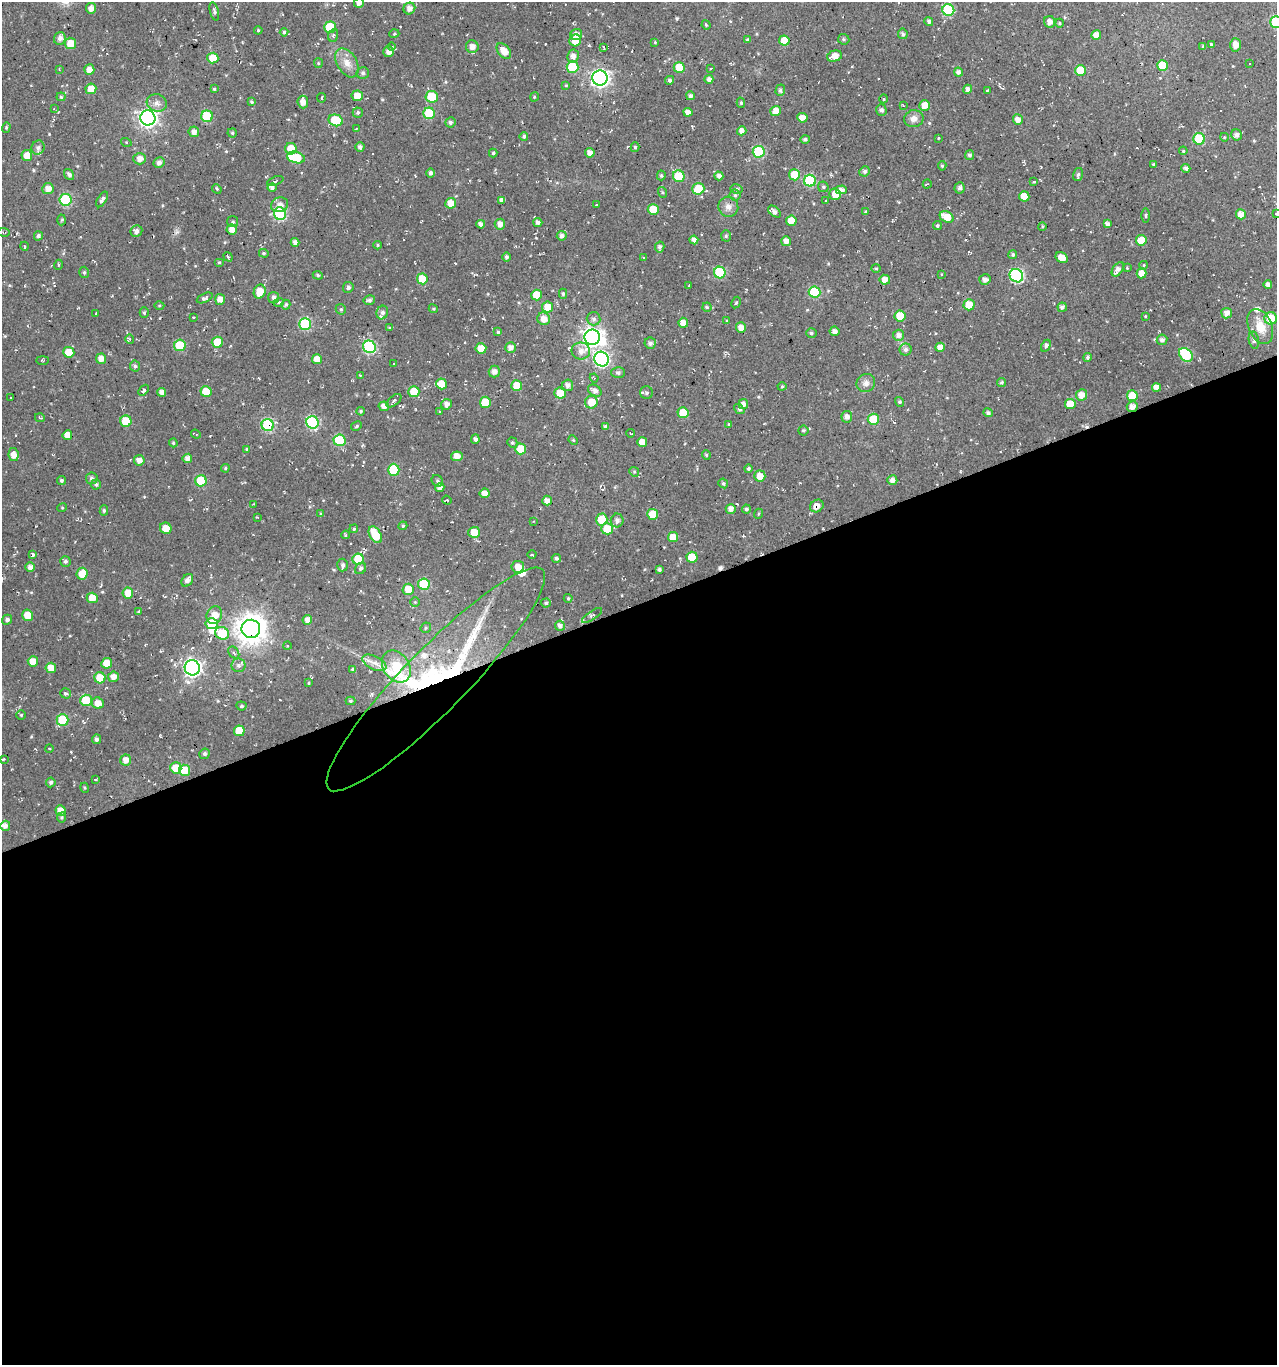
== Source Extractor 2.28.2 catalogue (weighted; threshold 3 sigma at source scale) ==
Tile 15 of 4 x 4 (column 3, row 4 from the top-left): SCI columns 2670-3944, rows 1-1363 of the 5286 x 5452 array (HDU 1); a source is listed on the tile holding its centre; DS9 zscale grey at full resolution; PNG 1279 x 1367 px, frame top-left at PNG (2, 2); each listed source drawn as its Kron ellipse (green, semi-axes under 4 px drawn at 4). Shown black and unused: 56% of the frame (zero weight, under 2 of 3 exposures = <1% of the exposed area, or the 3 px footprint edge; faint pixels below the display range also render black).
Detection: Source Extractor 2.28.2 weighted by HDU 2 'WHT'; one run over the whole footprint, this tile lists its part. Background 0.0243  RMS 0.0089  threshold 0.04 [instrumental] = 3 sigma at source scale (4.5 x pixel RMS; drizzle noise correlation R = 1.50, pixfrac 1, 0.0396/0.0396 arcsec/px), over >= 5 px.
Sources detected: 445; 3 inside a brighter object's white glare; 14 cosmic-ray / hot-pixel residue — neither listed nor drawn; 6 inside a brighter listed object's ellipse — not listed separately; the other 422 listed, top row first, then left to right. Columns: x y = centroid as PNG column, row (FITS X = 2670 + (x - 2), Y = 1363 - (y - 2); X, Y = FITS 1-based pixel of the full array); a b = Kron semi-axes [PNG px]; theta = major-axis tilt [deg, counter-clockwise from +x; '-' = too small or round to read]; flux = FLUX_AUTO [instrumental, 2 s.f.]
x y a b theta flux
359 3 5 5 - 4.2
91 8 5 5 - 4.8
409 8 6 5 - 4.3
948 10 6 6 - 67
214 11 9 4 -76 2
929 21 4 4 - 2.3
1050 22 6 5 - 4.3
1276 22 6 6 - 50
1059 23 4 3 - 0.81
706 25 5 4 - 0.99
330 27 5 5 - 32
258 30 4 3 - 1
284 32 4 4 - 1.5
394 34 5 3 - 0.97
576 34 6 5 - 5.4
903 34 5 5 - 2.4
333 35 6 4 70 1.7
1096 35 5 5 - 7
60 38 6 5 - 4.3
844 39 6 5 - 1.5
575 40 6 5 - 13
748 40 4 4 - 1.7
784 41 5 5 - 14
655 42 4 3 - 0.85
70 43 6 5 - 13
1211 45 4 3 - 1.2
1235 45 7 5 -88 8.2
1203 46 4 4 - 1
391 47 4 3 - 0.79
472 47 6 6 - 4.5
604 47 3 2 - 0.88
504 51 9 5 -50 10
389 52 5 5 - 5.5
573 56 6 6 - 4.1
834 56 8 5 16 6.8
213 58 5 5 - 17
318 63 5 4 - 0.94
347 63 16 9 -59 8.9
1249 63 2 2 - 0.72
1162 65 5 5 - 19
573 67 6 5 - 33
679 67 5 5 - 17
59 69 4 3 - 0.67
710 69 3 3 - 2
89 70 5 5 - 7.5
1080 70 5 5 - 23
958 72 4 4 - 3.1
363 73 6 5 - 2
600 78 7 7 - 320
709 79 4 4 - 3.5
670 80 4 4 - 2.1
566 85 4 4 - 0.82
91 89 5 5 - 9.2
214 89 3 3 - 0.99
968 89 4 4 - 3.1
780 90 6 4 70 2.1
987 90 4 2 - 0.92
357 96 5 5 - 9.8
690 96 4 4 - 2.7
61 97 4 4 - 1
432 97 6 6 - 23
534 97 5 3 - 0.89
322 98 5 2 - 0.8
884 99 4 4 - 1.1
251 102 4 3 - 1.3
303 102 6 5 - 6.8
157 103 10 8 -18 5.6
741 103 5 4 - 1.5
903 105 4 2 - 0.64
925 105 5 5 - 9.6
54 109 4 3 - 1
881 110 6 5 - 2.4
776 111 5 5 - 9.9
688 112 4 4 - 5.5
358 113 5 5 - 1.6
429 113 6 5 - 34
207 116 6 6 - 40
148 118 7 7 - 360
802 118 5 5 - 7.2
914 119 10 8 10 5.5
336 120 7 6 - 36
1018 120 5 5 - 5.9
450 122 5 5 - 2.1
6 127 5 4 - 1.3
356 129 3 2 - 0.93
742 131 5 4 - 4.8
194 132 5 5 - 4.9
232 133 4 4 - 1.5
1236 135 5 5 - 3.5
524 136 4 4 - 2.2
1224 137 4 3 - 0.64
938 138 4 3 - 0.6
805 139 4 4 - 2
1199 139 6 5 - 40
126 142 5 3 - 0.83
360 147 4 4 - 2.6
635 147 5 4 - 1.7
38 148 7 6 - 2.8
291 149 6 5 - 13
1183 151 4 3 - 0.88
759 152 6 6 - 50
493 153 4 4 - 1.3
590 153 4 4 - 5.9
27 155 5 5 - 11
970 155 5 4 - 2.2
296 157 9 5 -13 33
140 159 6 5 - 5.9
159 163 5 5 - 3.3
1153 164 3 3 - 0.98
942 166 4 4 - 1.2
1186 168 4 4 - 2.6
864 171 5 5 - 2.4
430 173 5 4 - 3
1078 174 6 5 - 2.2
69 175 6 4 -54 2.7
661 175 5 4 - 1.3
794 175 5 5 - 18
679 176 6 5 - 35
719 176 4 4 - 3.5
275 181 9 3 21 1
810 181 6 6 - 54
1034 182 3 2 - 1
927 184 4 3 - 0.96
272 187 4 3 - 2.1
823 187 6 5 - 1.3
959 188 6 5 - 2.9
48 189 6 5 - 6.4
217 189 5 4 - 1.1
698 189 6 5 - 23
737 189 6 5 - 2
841 190 5 4 - 4.9
662 192 5 3 - 1
835 194 6 5 - 10
735 195 5 5 - 1.7
1024 196 5 5 - 14
102 199 9 4 58 2.6
66 200 6 6 - 66
502 200 4 4 - 3.7
826 201 3 3 - 0.75
451 203 5 5 - 10
279 205 9 7 20 5.2
596 205 3 2 - 0.62
728 207 10 10 - 5.4
653 210 5 5 - 19
774 211 7 4 -42 3.7
866 212 3 3 - 1.1
280 214 6 6 - 89
1241 214 5 5 - 7.6
1276 214 3 2 - 0.74
1146 216 7 3 90 1.3
947 217 7 5 -28 14
62 220 5 3 - 0.9
791 221 5 5 - 11
233 222 5 5 - 1.6
538 222 4 4 - 2.9
481 224 4 4 - 3.8
500 224 5 5 - 5.5
1107 224 4 4 - 4
937 226 4 4 - 1.5
1042 226 4 3 - 1.2
232 229 5 5 - 6.4
136 231 6 5 - 4.2
4 232 6 3 -9 1
38 236 4 4 - 2.5
562 236 5 5 - 3.3
726 236 5 4 - 1.4
694 240 4 4 - 4.4
1141 240 5 5 - 17
786 241 5 5 - 5.8
295 242 4 4 - 3.5
377 245 4 4 - 1.1
24 246 4 3 - 0.79
660 247 5 4 - 2.5
264 253 5 4 - 1.2
1013 254 4 4 - 1.7
228 257 5 3 - 1.3
506 257 4 4 - 2.2
643 257 4 3 - 0.86
1062 258 6 5 - 8.7
219 262 5 3 - 1
58 265 5 3 - 0.83
1144 265 4 3 - 0.7
876 268 4 4 - 1
1127 268 4 4 - 0.86
1118 269 8 5 56 4.5
84 272 6 4 -76 1.5
720 273 6 6 - 53
1142 273 5 5 - 7.2
941 274 4 2 - 0.59
318 275 5 4 - 1.4
1016 276 7 6 - 120
422 279 5 5 - 22
885 280 5 5 - 7
985 280 6 5 - 3.7
689 285 3 2 - 0.63
1268 285 4 4 - 3.4
348 287 5 5 - 2.2
260 292 7 5 71 13
814 292 6 5 - 45
563 294 5 4 - 1.6
536 295 5 5 - 16
205 298 8 4 24 2.8
274 298 5 5 - 2.8
220 299 5 5 - 6.4
369 300 6 4 15 2.1
279 302 5 3 - 0.87
736 303 6 4 60 1.2
159 305 5 3 - 0.98
286 305 5 4 - 1.6
969 305 5 5 - 17
547 307 5 5 - 12
707 307 4 4 - 1.3
1062 307 4 4 - 3.2
341 309 5 5 - 1.3
433 309 4 4 - 0.97
382 312 7 5 69 3
96 313 3 2 - 0.54
144 313 5 4 - 1.4
1227 313 5 5 - 5.6
900 316 5 5 - 17
1145 316 4 3 - 0.74
193 317 3 2 - 0.83
1271 318 6 6 - 18
544 319 6 6 - 6.8
594 319 7 6 - 2.8
726 321 4 3 - 0.96
683 323 5 5 - 7.2
305 324 6 6 - 67
1260 326 18 11 -67 15
741 327 5 5 - 6.3
390 328 3 3 - 0.99
835 331 5 5 - 3.7
498 332 4 4 - 1.5
811 333 5 4 - 1.7
898 335 5 5 - 4.1
592 337 8 7 - 420
130 339 5 4 - 1.3
1162 340 5 5 - 3.3
1254 340 9 5 -79 2.3
217 342 5 5 - 18
650 343 5 5 - 3.1
180 345 6 5 - 32
1046 346 6 4 61 3.3
369 347 6 6 - 96
940 347 5 4 - 5.9
481 348 5 5 - 13
511 348 5 5 - 5.1
906 349 6 6 - 2.9
581 351 9 8 - 6.3
69 352 5 5 - 15
1186 355 8 5 -46 48
1088 357 4 4 - 1.6
101 359 5 5 - 6.5
317 359 5 5 - 8.6
601 359 7 7 - 160
42 360 6 3 0 0.88
394 364 3 3 - 0.84
135 366 5 5 - 2.1
494 372 6 5 - 3.7
618 373 7 5 -2 2.2
360 375 3 2 - 0.56
594 378 4 4 - 0.96
1002 382 4 4 - 1.5
866 383 10 8 38 4.9
442 384 5 5 - 14
568 385 5 5 - 4
517 386 5 5 - 17
782 386 4 4 - 1
1156 387 4 4 - 6.2
143 390 6 3 48 1.6
595 391 7 5 -34 4.5
162 392 4 4 - 4.5
206 392 5 5 - 19
414 392 5 5 - 21
560 393 5 5 - 13
647 393 6 6 - 2.1
1081 395 6 5 - 7.8
1132 396 5 5 - 18
11 398 2 2 - 0.66
394 401 9 5 40 2.2
485 402 5 5 - 23
591 402 6 6 - 13
900 402 5 4 - 1.5
446 404 5 5 - 4.3
743 404 5 5 - 4.5
1070 404 5 5 - 17
384 406 5 4 - 5.4
1132 407 5 5 - 5.4
739 409 6 4 -39 2.5
361 411 4 4 - 1.2
440 411 3 3 - 0.96
683 413 5 5 - 18
988 413 5 4 - 2.3
847 417 6 5 - 4.5
40 418 5 3 - 0.92
873 419 5 5 - 23
126 421 5 5 - 24
313 422 6 6 - 86
729 424 4 4 - 1.1
268 425 6 6 - 85
356 426 6 4 30 1.2
605 427 4 4 - 2.2
803 430 5 5 - 1.5
631 433 4 2 - 0.96
196 434 5 2 - 0.97
67 435 5 5 - 8.8
475 439 5 3 - 2.5
339 440 6 6 - 46
573 440 5 4 - 1.1
512 442 5 4 - 1.5
642 442 5 5 - 8.5
173 443 4 3 - 1
247 449 4 4 - 1
521 449 5 5 - 22
13 455 6 5 - 8.3
706 455 5 4 - 1.1
457 456 6 4 7 7.6
187 458 5 4 - 4.9
139 460 5 5 - 5.8
225 468 4 4 - 1.1
748 468 4 4 - 1.5
394 470 6 6 - 35
634 472 5 4 - 1.3
760 476 5 5 - 9.8
92 478 6 6 - 2.5
61 480 4 4 - 1.6
892 480 5 5 - 4.1
201 481 5 5 - 34
437 481 6 5 - 1.5
723 483 5 4 - 1.8
96 484 5 5 - 1.8
440 487 4 4 - 4.5
484 493 5 4 - 6.2
447 500 5 3 - 0.95
547 501 5 5 - 5.3
254 504 4 2 - 0.67
817 506 7 6 - 5.1
62 508 5 3 - 0.79
731 509 5 5 - 5.1
746 509 4 4 - 1.9
104 510 5 4 - 1.4
321 514 4 4 - 0.91
653 514 5 5 - 20
758 514 5 3 - 0.88
257 517 3 3 - 0.78
602 519 6 5 - 17
617 520 7 6 - 3.9
534 521 3 2 - 0.78
403 526 4 4 - 1.2
166 528 6 5 - 9.7
354 529 4 3 - 1.2
607 529 6 5 - 19
474 532 5 5 - 15
346 535 4 3 - 1.4
375 535 9 5 -58 23
673 537 5 5 - 11
32 555 4 3 - 6.7
532 555 4 3 - 0.91
692 557 5 5 - 22
556 558 5 4 - 1.9
358 559 6 5 - 27
65 561 5 5 - 2.1
343 565 6 5 - 2.4
30 567 5 4 - 4.1
518 567 6 6 - 7.1
361 569 6 5 - 2.2
659 569 4 3 - 2.1
82 574 6 5 - 14
187 580 7 5 53 4.4
424 584 6 6 - 38
408 589 6 5 - 13
128 593 5 5 - 11
92 598 5 5 - 9.8
568 598 4 4 - 0.94
415 602 4 4 - 1
546 603 5 4 - 1.6
139 612 4 3 - 1.5
27 615 6 5 - 15
214 615 9 7 64 12
592 615 12 3 34 1.9
7 620 5 5 - 2.5
307 620 5 4 - 4.9
212 624 6 5 - 23
560 626 5 5 - 3.6
426 628 5 5 - 1.3
251 629 9 9 - 1200
222 633 7 6 - 28
287 646 4 3 - 0.76
234 652 6 4 -52 2
33 661 5 5 - 9.6
107 663 5 5 - 15
374 663 13 6 -26 6.1
239 665 7 7 - 3.1
396 666 17 13 -55 61
51 668 5 5 - 9.5
192 668 8 7 - 290
353 669 4 3 - 1.6
113 677 5 5 - 5.6
100 678 5 5 - 19
436 679 153 31 46 240
309 683 4 3 - 0.82
65 693 5 5 - 1.7
86 700 6 5 - 29
350 701 5 4 - 1.3
98 703 6 5 - 6.9
241 706 5 4 - 1.7
21 715 5 5 - 1.2
63 720 6 5 - 42
239 731 5 5 - 18
96 739 5 4 - 2.8
49 748 4 3 - 0.69
205 754 5 5 - 2
3 759 3 2 - 0.67
126 760 5 5 - 6.1
176 768 5 5 - 15
184 770 5 5 - 17
95 779 4 2 - 0.94
51 782 5 4 - 1.9
85 788 5 3 - 0.99
60 810 5 5 - 7.7
62 817 5 4 - 1.4
5 826 5 5 - 3.6
Overlapping masked pixels (flux is a lower limit): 5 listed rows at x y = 1132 407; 268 425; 817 506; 251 629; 436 679
Isophote crosses this tile's border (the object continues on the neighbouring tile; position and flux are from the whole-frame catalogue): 4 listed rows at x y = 359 3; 1276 22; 1276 214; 13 455